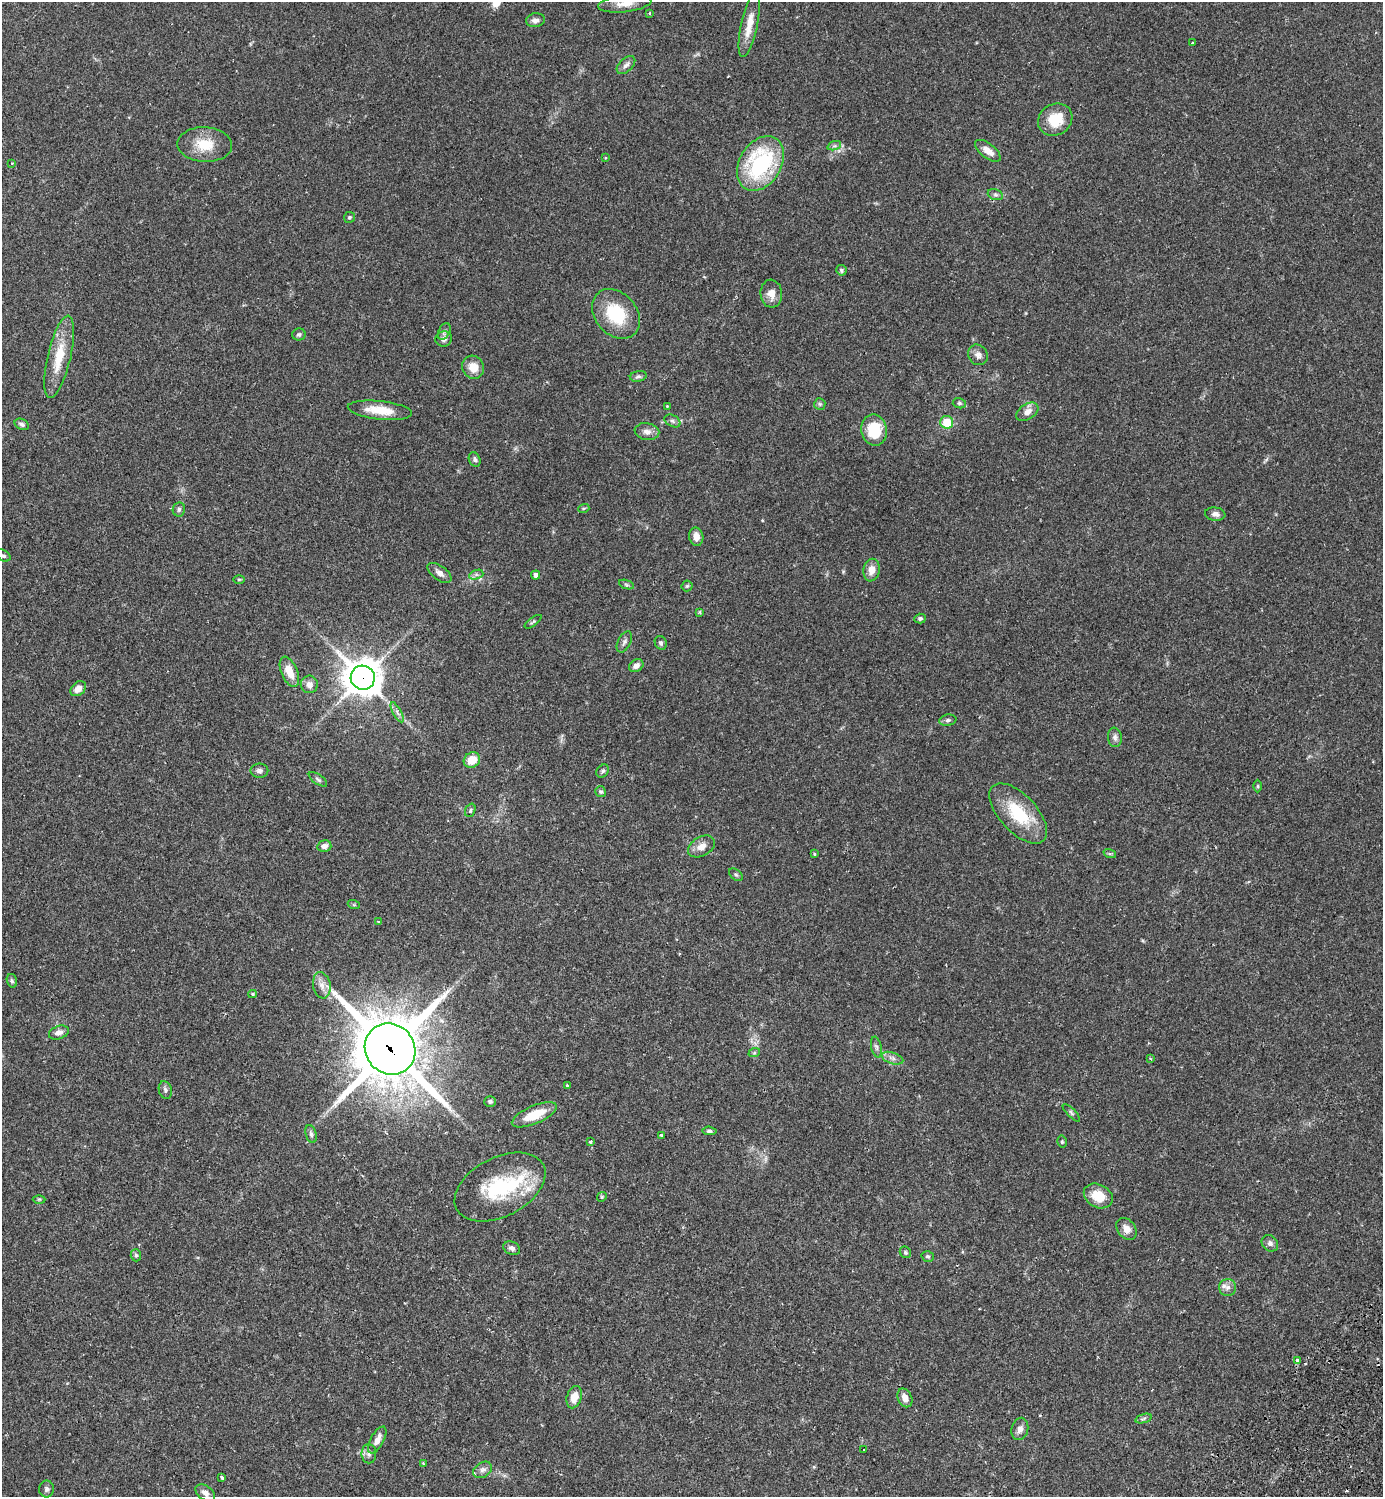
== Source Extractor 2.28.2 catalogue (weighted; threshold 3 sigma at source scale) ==
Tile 6 of 4 x 4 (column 2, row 2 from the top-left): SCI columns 1726-3106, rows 3035-4529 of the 6072 x 6072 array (HDU 1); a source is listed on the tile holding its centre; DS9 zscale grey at full resolution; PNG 1385 x 1499 px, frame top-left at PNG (2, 2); each listed source drawn as its Kron ellipse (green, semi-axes under 4 px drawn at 4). Shown black and unused: <1% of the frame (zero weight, under 2 of 3 exposures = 3% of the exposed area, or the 3 px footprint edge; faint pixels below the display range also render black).
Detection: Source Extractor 2.28.2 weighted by HDU 2 'WHT'; one run over the whole footprint, this tile lists its part. Background 0.0707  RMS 0.0052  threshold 0.0235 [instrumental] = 3 sigma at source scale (4.5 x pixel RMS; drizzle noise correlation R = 1.50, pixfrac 1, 0.05/0.05 arcsec/px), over >= 5 px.
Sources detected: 123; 1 cosmic-ray / hot-pixel residue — neither listed nor drawn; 3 inside a brighter listed object's ellipse — not listed separately; the other 119 listed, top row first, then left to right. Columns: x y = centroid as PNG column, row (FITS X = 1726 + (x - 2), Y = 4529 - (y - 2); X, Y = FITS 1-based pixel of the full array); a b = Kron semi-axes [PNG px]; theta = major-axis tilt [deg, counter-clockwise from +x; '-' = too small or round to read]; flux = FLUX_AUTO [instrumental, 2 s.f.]
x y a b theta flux
625 4 27 8 6 5.7
649 14 4 3 - 0.74
535 20 9 7 9 2.3
749 24 33 8 78 8.5
1192 43 3 3 - 0.7
626 65 11 6 44 2.1
1055 120 18 15 32 13
205 145 27 17 -3 13
834 146 7 4 18 0.99
988 151 15 7 -38 4.5
605 158 4 3 - 0.45
12 163 3 3 - 0.33
760 163 29 21 58 53
995 194 8 5 -17 1.1
349 217 5 5 - 0.83
841 270 5 5 - 0.96
771 294 14 11 -85 4.8
616 314 27 21 -49 23
444 331 9 5 63 1.3
299 334 7 6 - 1
444 339 8 7 - 2.4
978 355 10 9 - 2.6
59 357 42 11 77 15
473 367 12 10 -56 6.4
638 376 8 5 9 1.2
959 403 6 5 - 0.85
820 404 6 5 - 0.94
667 406 3 3 - 0.49
380 410 32 9 -6 11
1027 412 12 7 32 3.4
672 421 8 5 -27 1.4
947 422 6 6 - 12
22 424 7 5 -26 1.3
874 430 16 13 -79 16
647 432 12 8 -9 2.9
475 460 7 5 -66 1.2
584 508 5 3 - 0.53
179 509 7 6 - 1.3
1215 514 10 6 -6 2.2
696 537 9 7 -78 4.2
3 555 8 5 -31 1.1
871 570 11 8 80 4.6
439 573 14 7 -37 2.5
476 575 7 4 18 1.1
536 575 4 4 - 2.1
239 579 6 4 0 0.59
626 585 8 3 -19 0.82
687 586 5 5 - 0.72
700 612 4 3 - 0.58
920 619 5 5 - 1.1
533 622 10 3 36 0.84
624 642 11 6 63 1.7
661 643 7 5 -65 1.1
636 666 8 6 33 2.4
289 672 16 8 -67 6.9
363 678 12 12 - 1100
309 684 9 8 - 3
78 689 9 6 43 4.1
397 712 11 3 -61 1.5
948 720 8 5 10 1.1
1115 737 9 7 -84 1.8
472 760 8 7 - 7.6
259 771 9 7 0 1.7
603 771 7 5 50 1.1
318 779 11 5 -35 1.1
1258 786 6 4 90 0.7
601 792 6 5 - 0.85
470 810 7 5 69 0.89
1018 813 37 18 -47 24
324 846 7 5 13 2.4
701 846 14 9 30 4.4
814 854 4 3 - 0.56
1110 854 6 4 -18 0.75
736 875 8 5 -40 0.91
354 905 6 4 -18 0.58
378 921 4 3 - 0.77
12 981 7 5 -73 0.92
322 985 13 9 -79 3.6
253 994 4 4 - 0.61
59 1032 10 6 21 2.3
876 1047 10 5 -79 1.4
390 1049 26 24 -48 3600
754 1053 6 4 18 0.63
892 1058 11 5 -19 2
1150 1059 3 3 - 0.6
567 1085 3 3 - 1
165 1090 9 6 -73 1.5
490 1101 6 5 - 0.98
1071 1113 11 3 -45 0.85
534 1115 24 9 23 12
709 1131 7 4 -6 1.1
311 1134 9 5 -75 1.2
661 1135 3 3 - 1.1
590 1142 3 3 - 1.9
1062 1142 6 4 -77 0.82
500 1187 49 29 27 40
1098 1196 15 11 -28 10
602 1197 5 4 - 0.59
39 1199 6 4 0 0.62
1126 1229 12 9 -54 3.9
1270 1243 9 7 -43 1.8
512 1248 9 6 -23 1.8
905 1252 6 5 - 0.87
136 1255 6 5 - 1
928 1256 6 5 - 0.9
1227 1287 8 8 - 2
1297 1360 3 3 - 1.8
574 1397 11 7 74 5.8
905 1398 10 7 -65 3.5
1144 1419 8 3 19 0.86
1020 1429 11 8 76 2.7
377 1440 15 6 62 4.1
864 1449 2 2 - 0.38
369 1454 10 7 -90 1.9
423 1463 4 3 - 0.39
483 1470 10 7 35 2.3
222 1478 3 3 - 1.5
47 1489 8 7 - 1.4
205 1493 11 7 -36 2.6
Overlapping masked pixels (flux is a lower limit): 2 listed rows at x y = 363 678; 390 1049
Isophote crosses this tile's border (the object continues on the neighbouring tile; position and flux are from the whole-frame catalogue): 2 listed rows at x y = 625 4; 3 555